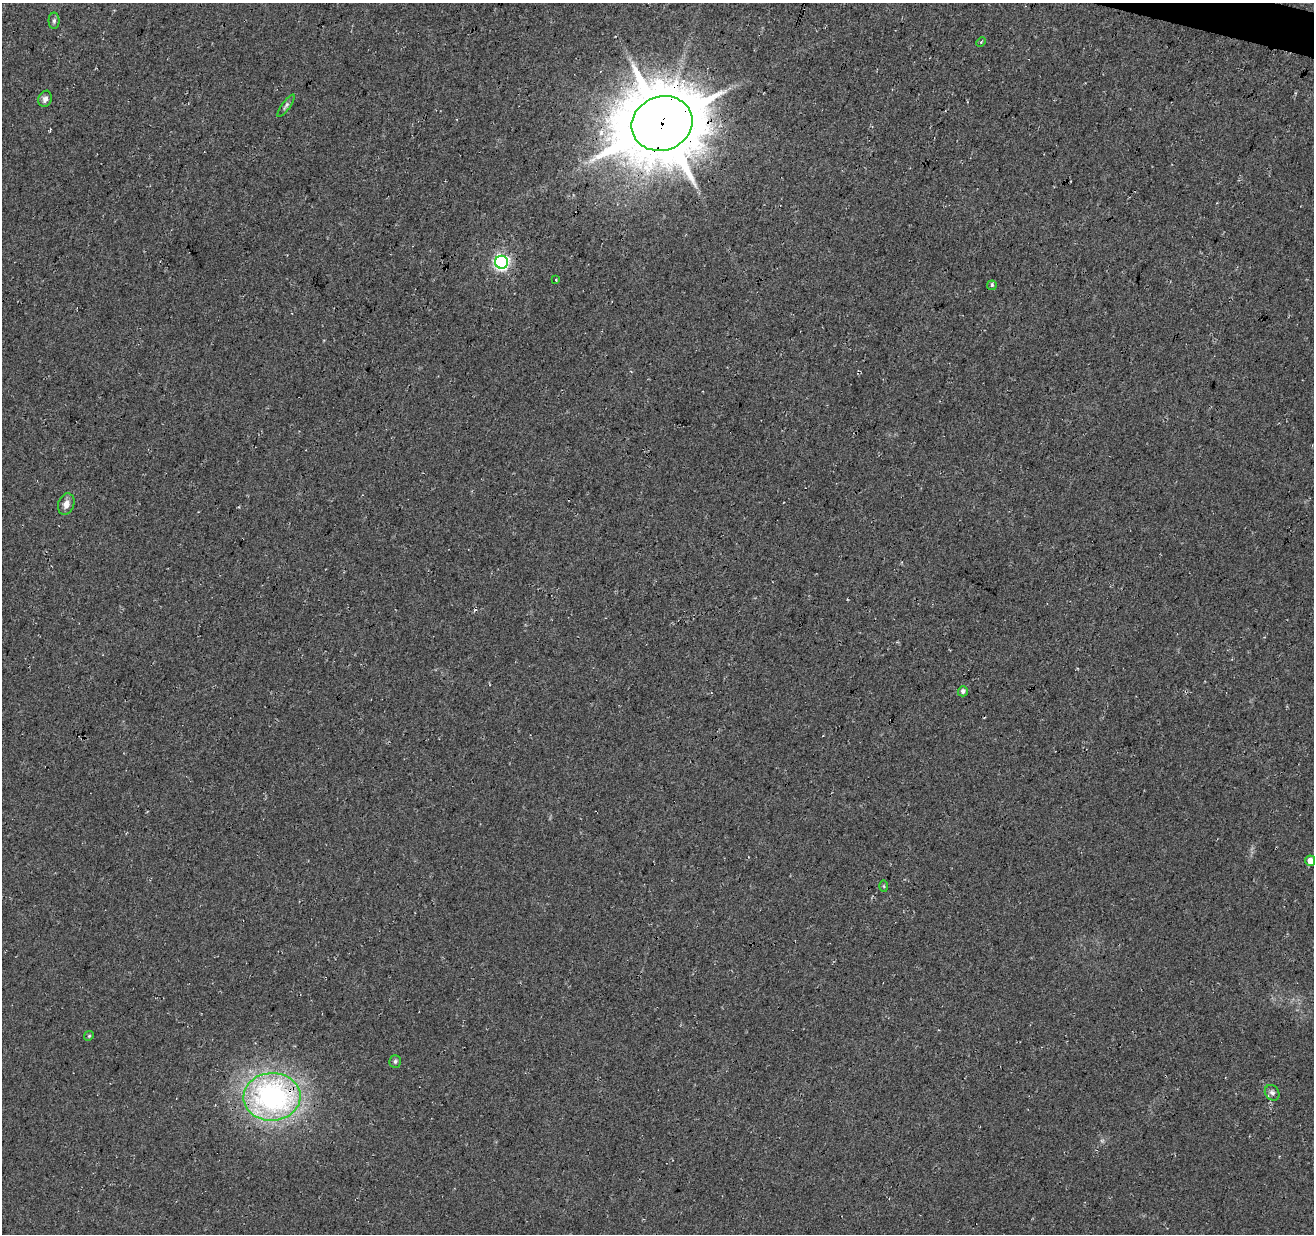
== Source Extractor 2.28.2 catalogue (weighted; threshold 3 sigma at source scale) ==
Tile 10 of 4 x 4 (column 2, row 3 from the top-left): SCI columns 1322-2633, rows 1514-2745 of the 5258 x 5429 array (HDU 1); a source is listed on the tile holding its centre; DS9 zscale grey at full resolution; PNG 1316 x 1236 px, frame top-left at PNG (2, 3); each listed source drawn as its Kron ellipse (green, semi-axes under 4 px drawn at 4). Shown black and unused: <1% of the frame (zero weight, under 3 of 4 exposures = <1% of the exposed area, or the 3 px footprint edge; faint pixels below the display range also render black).
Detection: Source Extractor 2.28.2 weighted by HDU 2 'WHT'; one run over the whole footprint, this tile lists its part. Background 0.0339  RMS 0.0092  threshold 0.0414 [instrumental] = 3 sigma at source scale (4.5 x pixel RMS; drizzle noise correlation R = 1.50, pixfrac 1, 0.0396/0.0396 arcsec/px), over >= 5 px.
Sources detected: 17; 1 too faint to see at this stretch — neither listed nor drawn; the other 16 listed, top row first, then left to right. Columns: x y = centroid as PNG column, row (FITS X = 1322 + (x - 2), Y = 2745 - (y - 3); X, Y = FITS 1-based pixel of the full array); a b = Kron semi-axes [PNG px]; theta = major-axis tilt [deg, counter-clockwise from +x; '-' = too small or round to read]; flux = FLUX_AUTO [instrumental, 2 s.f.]
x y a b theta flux
54 21 8 5 89 2.2
981 42 5 3 - 1
45 99 8 6 69 4.3
286 106 13 4 53 2.4
662 123 31 27 20 7300
502 262 6 6 - 250
556 280 4 4 - 1.1
992 285 5 4 - 1.5
66 504 11 8 71 6.4
963 691 5 5 - 3.1
1310 861 5 5 - 8.5
884 886 6 4 -88 1.1
89 1036 5 4 - 1.2
395 1061 6 5 - 2
1272 1093 8 6 -52 3
272 1097 28 24 2 230
Overlapping masked pixels (flux is a lower limit): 2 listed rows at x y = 662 123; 272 1097